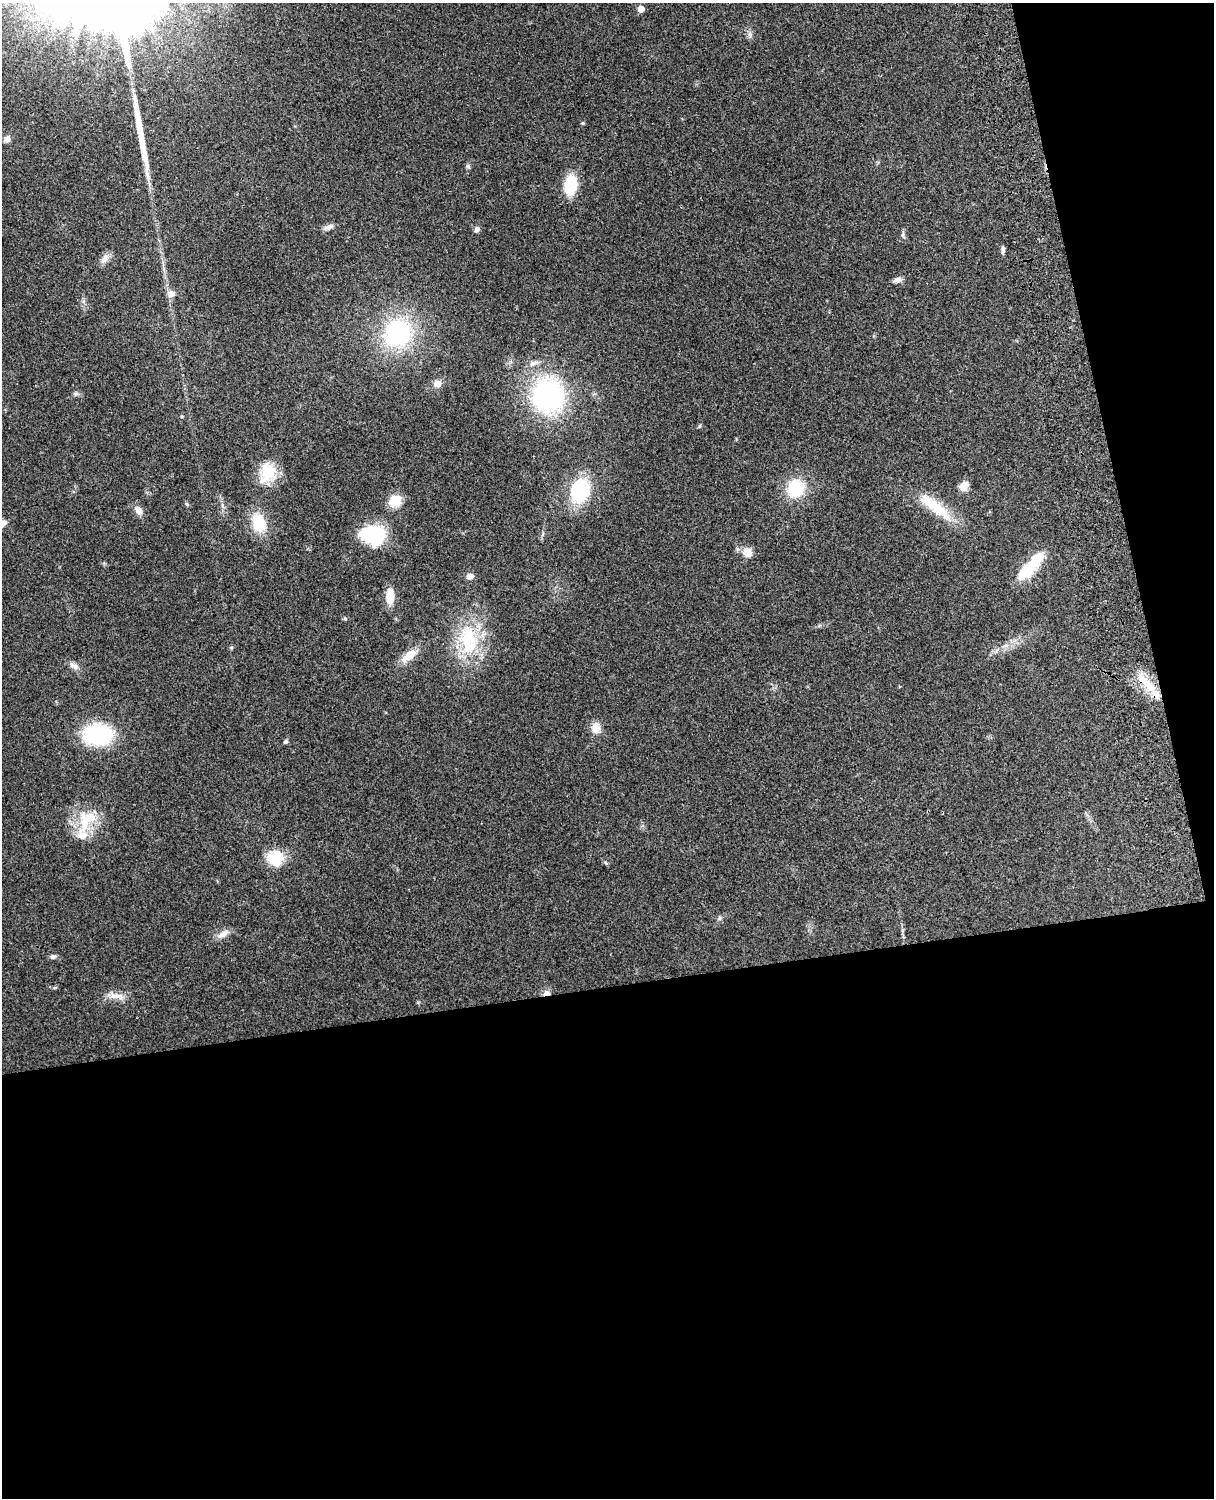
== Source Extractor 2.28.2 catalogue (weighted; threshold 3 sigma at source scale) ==
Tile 12 of 4 x 3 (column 4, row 3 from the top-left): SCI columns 3757-4968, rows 165-1660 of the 5089 x 4928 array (HDU 1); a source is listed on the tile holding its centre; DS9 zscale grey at full resolution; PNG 1216 x 1500 px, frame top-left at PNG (2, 3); no overlay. Shown black and unused: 39% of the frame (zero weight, under 3 of 4 exposures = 6% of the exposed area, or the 3 px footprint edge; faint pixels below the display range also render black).
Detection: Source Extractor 2.28.2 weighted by HDU 2 'WHT'; one run over the whole footprint, this tile lists its part. Background 0.228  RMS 0.0083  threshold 0.0375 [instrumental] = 3 sigma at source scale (4.5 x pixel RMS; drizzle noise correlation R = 1.50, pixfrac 1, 0.05/0.05 arcsec/px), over >= 5 px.
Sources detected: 53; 1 inside a brighter object's white glare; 1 long thin detection or spike segment (spike, bleed or trail) — not listed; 2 inside a brighter listed object's ellipse — not listed separately; the other 49 listed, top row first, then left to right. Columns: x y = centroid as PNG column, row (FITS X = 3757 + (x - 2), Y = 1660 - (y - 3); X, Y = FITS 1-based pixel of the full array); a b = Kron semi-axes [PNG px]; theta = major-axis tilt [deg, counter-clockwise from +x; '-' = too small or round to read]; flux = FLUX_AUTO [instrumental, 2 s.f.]
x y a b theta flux
641 9 5 5 - 10
750 34 7 4 -71 2
583 123 6 3 71 0.87
7 139 8 7 - 4.1
570 185 17 10 83 35
328 227 13 6 24 3.6
477 229 7 6 - 2.4
903 234 10 4 81 1.8
1003 250 9 4 89 2.1
104 259 14 8 61 4.6
897 280 10 6 16 3.5
171 294 10 8 8 5
398 333 31 27 49 87
533 363 13 7 21 4.3
437 384 10 8 12 5
76 393 8 4 -9 1.7
548 395 35 31 -88 130
182 416 4 4 - 0.85
700 426 6 3 69 0.92
268 472 27 20 75 23
964 486 12 8 55 7.7
796 488 18 17 - 34
580 491 22 17 68 59
395 501 13 13 - 14
935 506 53 13 -39 31
139 511 12 8 -65 5.3
259 523 19 13 -73 27
373 535 23 18 -7 57
747 552 11 9 -60 8.7
1026 569 25 14 46 28
470 576 7 6 - 5.2
390 596 18 9 90 12
345 619 5 5 - 1.1
468 639 48 24 -83 53
1005 646 7 4 18 1.9
409 655 22 10 37 12
73 666 15 7 -33 4.1
1147 683 33 10 -46 20
596 728 15 11 -82 7.4
98 734 20 15 0 110
285 741 6 5 - 1.3
85 822 36 15 87 26
276 858 16 14 24 28
606 863 6 4 -45 1.1
719 918 6 4 -72 1.3
223 934 19 7 31 5.9
53 956 8 6 10 1.9
547 993 10 7 4 3.7
117 996 24 7 -9 7.8
Overlapping masked pixels (flux is a lower limit): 2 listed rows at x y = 1147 683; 547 993
Unlisted compact peaks at least as high as the median listed source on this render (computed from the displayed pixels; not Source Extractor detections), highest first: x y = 468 166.